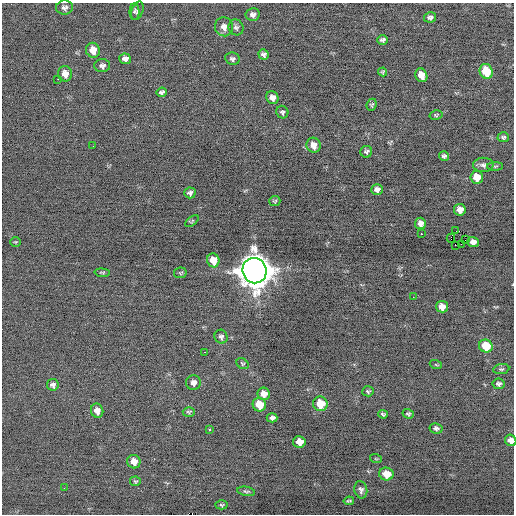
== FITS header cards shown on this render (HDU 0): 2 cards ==
NAXIS1  =                  512 / Axis length
NAXIS2  =                  512 / Axis length

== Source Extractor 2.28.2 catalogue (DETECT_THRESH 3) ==
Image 512 x 512 px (HDU 0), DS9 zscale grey, 1 PNG px = 1 image px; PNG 516 x 516 px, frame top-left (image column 1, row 512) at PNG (2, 3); each listed source drawn as its Kron ellipse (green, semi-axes under 4 px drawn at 4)
Background -0.0955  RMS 0.65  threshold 1.96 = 3 sigma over >= 5 px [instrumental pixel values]
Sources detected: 82; all 82 listed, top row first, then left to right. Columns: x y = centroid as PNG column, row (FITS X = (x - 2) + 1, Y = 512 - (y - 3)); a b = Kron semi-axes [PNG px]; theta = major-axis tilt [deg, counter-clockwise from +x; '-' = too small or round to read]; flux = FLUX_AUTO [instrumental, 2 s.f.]
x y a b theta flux
64 8 8 7 - 160
134 11 8 5 89 84
137 11 9 5 72 100
253 14 7 6 - 160
430 17 6 5 - 120
224 27 9 9 - 320
236 27 8 7 - 120
383 40 5 5 - 110
93 50 7 7 - 480
264 54 5 5 - 140
125 59 6 5 - 210
232 59 7 6 - 120
102 66 8 6 2 160
486 71 7 6 - 1200
383 72 4 4 - 60
65 74 8 7 - 330
421 75 7 5 -67 490
58 79 2 2 - 44
162 92 5 4 - 100
272 98 6 6 - 240
372 105 6 5 - 66
282 112 6 6 - 99
436 115 6 4 14 60
503 137 6 5 - 84
314 145 7 7 - 390
93 146 3 2 - 34
366 152 6 6 - 110
444 156 5 4 - 100
483 165 10 7 2 160
495 166 8 3 0 54
477 177 6 6 - 570
377 190 5 5 - 200
190 193 5 5 - 130
275 201 5 5 - 65
460 210 6 6 - 320
192 221 8 3 38 47
420 223 5 5 - 240
456 231 2 2 - 84
421 233 3 2 - 46
451 238 4 2 - 4200
465 240 2 2 - 310
15 242 5 4 - 49
473 242 6 5 - 250
461 244 2 2 - 500
455 245 3 2 - 100
213 260 7 6 - 560
254 271 13 12 - 81000
102 273 7 3 -5 58
180 273 6 5 - 64
413 297 2 2 - 28
442 307 6 5 - 350
221 337 7 6 - 110
486 346 7 6 - 1100
204 352 2 2 - 98
243 364 6 5 - 59
436 365 6 4 -20 48
501 369 8 5 8 83
193 383 7 7 - 220
499 384 6 5 - 110
53 385 6 5 - 130
368 391 6 5 - 75
264 394 6 6 - 350
320 404 7 7 - 900
259 405 7 6 - 800
97 411 7 6 - 280
189 412 6 5 - 81
383 414 4 3 - 70
408 414 5 4 - 73
272 418 5 4 - 150
436 428 6 5 - 110
209 430 3 3 - 220
511 440 6 5 - 270
299 442 6 5 - 410
376 459 6 3 -19 44
134 462 7 6 - 390
386 474 7 6 - 660
135 481 5 5 - 65
64 488 2 2 - 38
361 490 9 6 -76 130
246 491 9 4 -10 84
349 501 5 3 - 64
221 505 6 4 -2 58
At the frame edge (FLAGS 8, measured only in part): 1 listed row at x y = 511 440